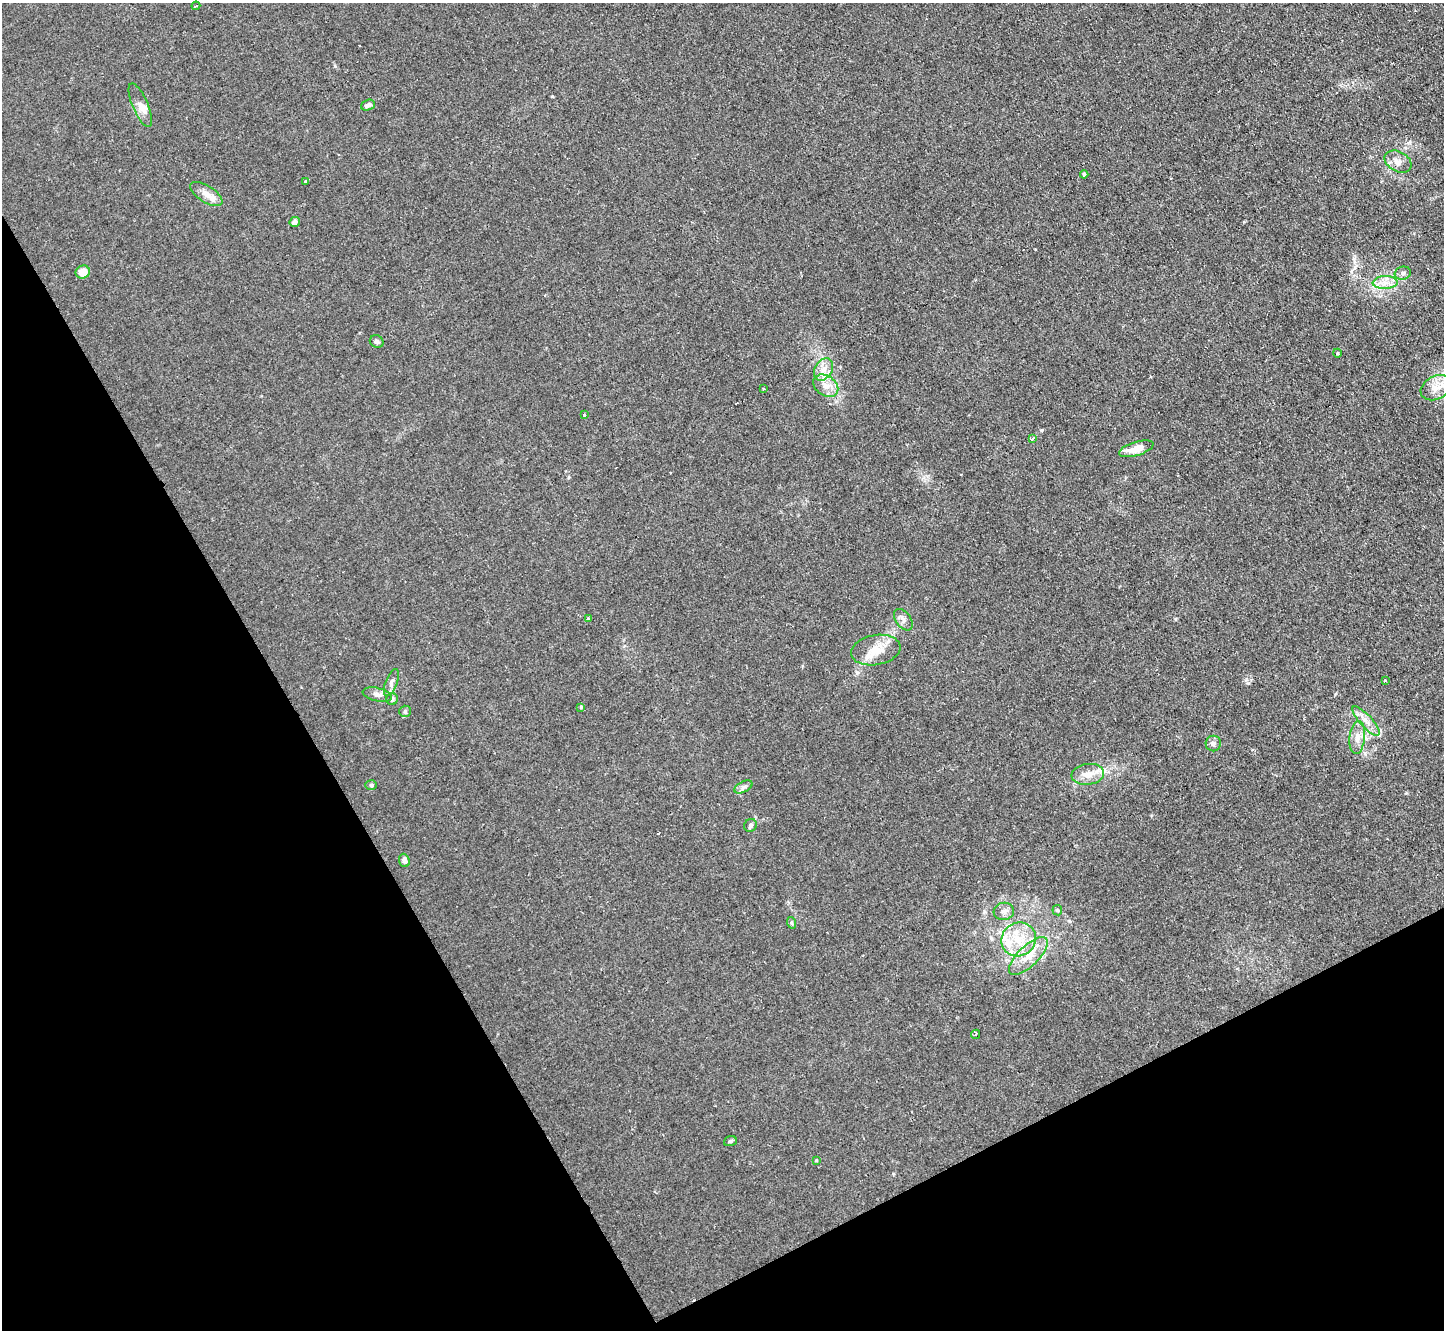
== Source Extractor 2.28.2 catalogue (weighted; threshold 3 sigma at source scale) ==
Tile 14 of 4 x 4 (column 2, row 4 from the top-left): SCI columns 1443-2884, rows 151-1478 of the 5767 x 5753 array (HDU 1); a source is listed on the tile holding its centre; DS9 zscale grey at full resolution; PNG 1446 x 1332 px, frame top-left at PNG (2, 3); each listed source drawn as its Kron ellipse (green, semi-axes under 4 px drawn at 4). Shown black and unused: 28% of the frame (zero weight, under 2 of 3 exposures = <1% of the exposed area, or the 3 px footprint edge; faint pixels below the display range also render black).
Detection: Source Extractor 2.28.2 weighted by HDU 2 'WHT'; one run over the whole footprint, this tile lists its part. Background 0.0803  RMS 0.0071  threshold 0.032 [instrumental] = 3 sigma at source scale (4.5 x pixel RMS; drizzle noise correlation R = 1.50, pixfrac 1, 0.05/0.05 arcsec/px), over >= 5 px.
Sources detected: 51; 2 cosmic-ray / hot-pixel residue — neither listed nor drawn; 4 inside a brighter listed object's ellipse — not listed separately; the other 45 listed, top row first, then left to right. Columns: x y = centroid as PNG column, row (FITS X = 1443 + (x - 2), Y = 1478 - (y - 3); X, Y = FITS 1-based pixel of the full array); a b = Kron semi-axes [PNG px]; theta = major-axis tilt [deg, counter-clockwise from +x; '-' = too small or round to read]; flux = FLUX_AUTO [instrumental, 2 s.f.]
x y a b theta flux
196 6 4 3 - 0.9
140 105 23 7 -67 6.2
368 105 7 5 22 3
1398 162 14 10 -29 5.6
1084 174 4 3 - 1.8
305 181 3 2 - 1.3
206 194 18 8 -32 6.1
295 222 5 5 - 2.5
83 272 7 6 - 8.7
1403 273 8 6 14 2.6
1385 283 12 6 2 5.8
377 341 7 6 - 2
1337 353 4 3 - 0.7
824 369 12 8 58 6.4
826 386 13 10 -35 7.2
1436 388 16 11 28 9.7
763 389 3 2 - 1.6
584 414 3 3 - 0.83
1032 438 3 3 - 4.8
1136 449 18 7 17 11
589 618 4 3 - 2.5
903 620 12 7 -54 3.6
876 650 25 15 10 14
1385 681 3 3 - 13
391 683 14 5 69 3.1
377 695 15 6 -12 3.7
392 699 6 6 - 1.5
581 707 3 3 - 1.7
405 711 6 5 - 1.3
1366 721 19 6 -47 5.9
1357 738 16 8 84 6.1
1213 744 8 7 - 2.3
1088 774 16 10 7 9
371 785 6 5 - 1.2
743 787 10 5 27 2.5
750 825 6 6 - 1.9
404 860 7 5 -70 2.9
1057 910 5 5 - 1
1004 911 10 8 8 3.5
792 923 6 4 -71 1
1019 939 18 16 37 20
1028 956 25 10 44 13
975 1034 5 3 - 0.73
730 1141 6 5 - 1.2
816 1160 3 3 - 1
Isophote crosses this tile's border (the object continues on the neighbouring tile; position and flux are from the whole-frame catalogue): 1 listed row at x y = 1436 388
Unlisted compact peaks at least as high as the median listed source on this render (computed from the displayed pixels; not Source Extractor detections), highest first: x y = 1042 430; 1248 683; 1410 142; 552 96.